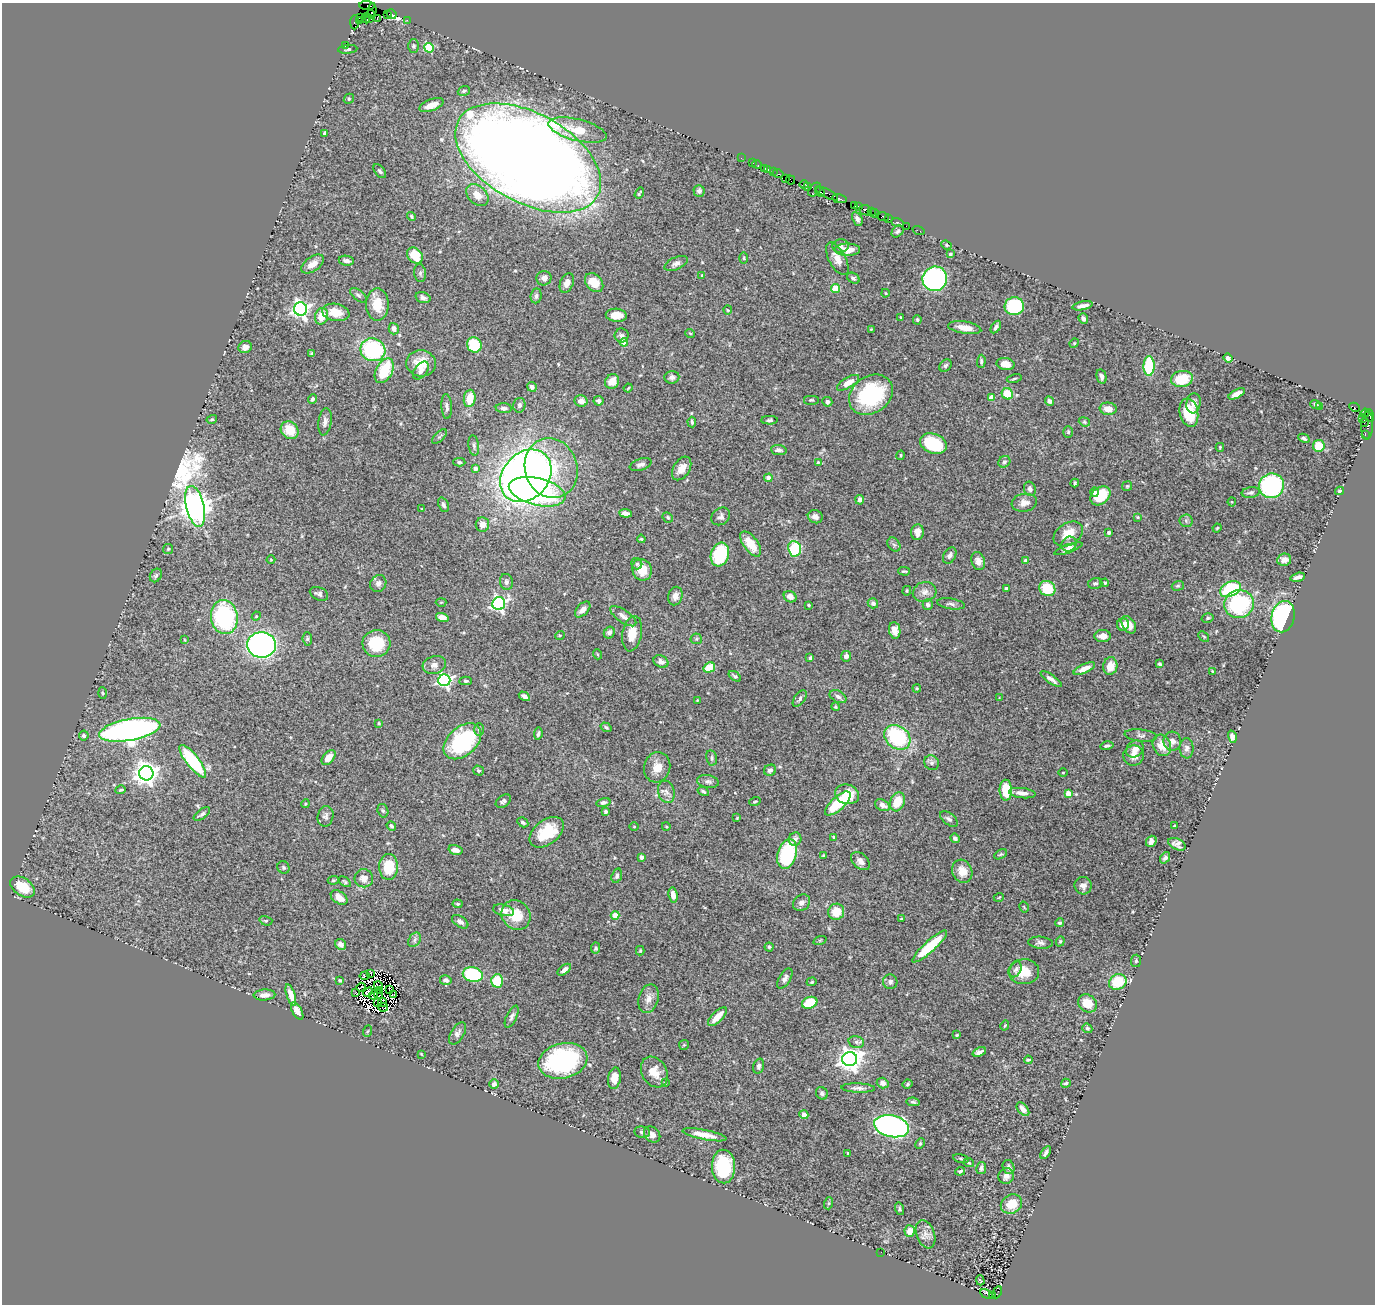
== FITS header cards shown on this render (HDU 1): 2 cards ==
NAXIS1  =                 1373
NAXIS2  =                 1302

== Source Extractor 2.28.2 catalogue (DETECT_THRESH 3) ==
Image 1373 x 1302 px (HDU 1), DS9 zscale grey, 1 PNG px = 1 image px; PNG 1377 x 1306 px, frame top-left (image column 1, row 1302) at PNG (2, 3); each listed source drawn as its Kron ellipse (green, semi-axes under 4 px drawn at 4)
Background 2.01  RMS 0.049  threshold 0.148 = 3 sigma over >= 5 px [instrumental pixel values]
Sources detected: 458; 8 with non-positive FLUX_AUTO (blend fragments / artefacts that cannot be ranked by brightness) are neither listed nor drawn; the other 450 listed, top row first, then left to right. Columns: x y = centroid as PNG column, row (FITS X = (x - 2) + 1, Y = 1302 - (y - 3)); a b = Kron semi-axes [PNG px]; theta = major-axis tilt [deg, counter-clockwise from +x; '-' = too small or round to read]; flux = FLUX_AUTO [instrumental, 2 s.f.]
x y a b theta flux
367 6 8 2 -4 60
372 10 7 4 87 220
371 14 4 3 - 110
387 14 3 3 - 150
392 14 5 3 - 370
361 18 3 2 - 110
366 18 5 2 - 120
377 18 3 2 - 57
370 19 3 2 - 140
407 20 2 2 - 69
359 21 2 2 - 68
355 22 7 3 88 350
345 46 3 2 - 88
413 46 7 5 -90 6.4
429 48 5 5 - 210
348 49 10 3 5 5.4
464 91 6 4 19 6.1
349 99 5 4 - 4.9
431 105 13 6 20 34
578 130 30 10 -14 75
325 134 4 3 - 11
528 158 79 44 -29 8100
741 158 2 2 - 55
753 163 3 2 - 180
757 164 5 3 - 110
764 168 2 2 - 140
768 170 3 3 - 130
380 171 8 5 -52 6.5
773 171 3 3 - 180
778 174 5 3 - 200
785 178 2 2 - 61
790 180 5 2 - 130
804 184 4 3 - 200
808 186 3 2 - 130
815 190 8 5 49 320
699 191 6 5 - 8
820 192 5 3 - 580
639 193 6 2 56 4.5
827 193 13 3 -27 900
477 195 13 9 -44 43
839 199 7 3 -12 730
855 206 4 3 - 260
858 206 3 3 - 170
865 210 6 5 - 540
871 212 3 2 - 200
874 213 5 3 - 210
411 216 5 4 - 4.6
883 216 6 3 -16 440
888 218 3 2 - 81
857 219 7 4 -63 11
897 222 6 3 -21 320
906 226 2 2 - 82
898 231 7 5 43 6.5
919 231 6 2 -18 61
946 245 5 4 - 4
841 246 8 7 - 13
848 250 12 6 0 39
950 254 4 3 - 3.8
415 256 9 7 -50 59
744 258 6 4 -90 3.7
837 259 18 8 -61 30
346 261 8 5 -7 14
676 263 12 6 24 13
312 264 13 7 36 29
420 273 9 6 -82 8.2
702 275 4 3 - 2.6
544 278 7 7 - 18
853 278 7 5 -34 8.2
935 279 12 12 - 850
567 283 10 6 68 22
594 283 11 8 -48 59
836 288 4 4 - 100
886 293 4 3 - 2.7
358 295 9 5 -38 8.8
536 296 7 5 82 9.3
423 298 8 5 -18 11
377 304 16 11 -90 64
1014 306 9 9 - 190
1083 306 10 4 12 19
301 309 7 6 - 1300
728 310 4 4 - 3.5
336 312 14 8 -10 55
616 315 10 6 -5 43
322 316 8 6 75 55
900 317 4 2 - 2.2
1083 319 5 4 - 10
917 320 5 4 - 5.1
996 327 7 4 58 9.1
965 328 17 6 -9 33
394 329 6 5 - 13
871 329 3 3 - 2.3
690 333 5 3 - 2.9
622 335 7 7 - 9.1
624 342 4 4 - 66
1074 343 5 4 - 3.6
474 345 8 7 - 140
245 347 7 6 - 24
373 350 12 11 - 360
312 353 4 3 - 4.5
1228 358 4 4 - 12
981 361 7 4 87 6
421 363 15 13 -4 64
1005 364 9 6 -11 31
945 366 7 5 45 7
1149 366 10 5 88 190
421 370 10 6 51 12
384 371 13 8 62 140
672 377 7 6 - 14
1101 377 7 5 -77 11
1014 378 7 3 12 4.8
1182 379 11 8 10 100
612 381 7 6 - 38
848 383 12 5 31 33
532 387 5 4 - 11
628 388 4 2 - 3.2
1007 394 6 5 - 85
1237 394 9 4 28 20
871 395 23 18 35 290
470 398 9 6 81 58
991 398 4 4 - 36
312 399 5 4 - 7.2
811 400 8 5 0 5.6
581 401 6 6 - 21
598 401 5 5 - 7.6
1049 401 5 4 - 9.7
827 402 5 4 - 11
1193 403 10 7 84 15
1315 404 5 4 - 6.7
519 405 7 6 - 8.4
447 406 12 5 -86 12
1320 406 4 3 - 4
1354 407 5 3 - 540
504 408 8 5 -2 10
1108 409 8 6 -6 35
1189 413 14 9 -78 100
1365 413 4 4 - 200
1369 415 6 2 -72 280
212 419 5 4 - 4.6
1362 419 2 2 - 63
769 420 8 4 1 6.1
325 422 14 6 82 15
692 422 5 4 - 6.5
1084 422 6 4 -21 4.5
1364 423 3 2 - 64
1367 426 14 6 87 1000
290 430 9 8 - 62
1068 432 6 5 - 5.7
1365 434 3 2 - 160
439 437 9 4 44 5.8
1304 438 6 3 -27 6.3
933 444 14 9 -20 170
474 445 10 5 -80 9
1319 446 6 6 - 79
1220 447 4 3 - 3.6
779 450 8 5 -7 12
901 455 4 3 - 3.9
459 462 6 4 -3 6.4
818 462 3 3 - 2.9
1004 462 6 5 - 6.2
641 465 11 5 18 12
475 468 4 4 - 17
551 468 30 26 -72 240
682 468 13 8 58 34
526 476 29 23 48 2500
768 478 4 4 - 20
1075 483 4 3 - 5.1
1127 486 5 5 - 4
1271 486 12 12 - 440
1030 489 7 6 - 11
1339 491 4 3 - 4.3
537 492 29 13 -13 740
1095 492 4 4 - 8.7
1251 492 9 5 8 9.5
1100 496 11 8 40 93
860 500 5 4 - 13
1232 502 4 4 - 3
1024 503 12 9 10 24
443 505 8 5 -68 8.5
195 506 21 9 -77 6200
421 509 3 2 - 2
625 513 6 4 -6 14
721 516 10 8 39 11
668 517 5 4 - 4.9
815 517 7 6 - 15
1138 517 4 3 - 3.1
1186 521 6 6 - 7.1
482 524 7 6 - 22
1217 528 4 3 - 3.1
917 532 8 6 85 27
1109 533 4 3 - 6.5
1068 534 16 11 32 57
641 539 4 3 - 3.5
751 544 14 7 -54 54
1069 544 8 7 - 19
894 545 7 5 -52 7.3
168 549 5 5 - 4.7
795 549 8 6 -82 160
1068 549 15 4 20 20
720 554 12 9 72 200
950 555 9 6 60 11
271 560 4 3 - 2.8
1284 560 7 6 - 27
978 561 9 6 -71 19
1025 561 4 3 - 15
637 564 6 5 - 6.3
642 570 11 9 -61 58
904 571 6 3 -1 4.6
156 575 7 5 58 6.6
1298 577 7 3 14 12
506 582 8 6 -78 10
378 583 9 7 55 15
1095 583 7 5 13 7.4
1105 583 4 3 - 4.5
1178 586 6 4 19 5.1
1047 588 8 7 - 100
1006 589 4 3 - 11
1230 589 11 7 25 230
907 591 5 4 - 3.8
925 592 12 10 14 20
319 594 10 6 -24 9.7
675 596 9 7 75 20
790 597 6 5 - 18
441 602 5 3 - 3.2
873 603 5 5 - 8.4
499 604 6 6 - 780
951 604 14 5 -9 11
1239 604 15 14 - 290
808 605 4 3 - 3.4
928 605 5 5 - 9.5
583 610 9 5 47 20
256 616 4 4 - 3.8
623 616 15 6 -35 20
224 617 17 13 -82 420
442 617 6 4 -15 24
1283 617 16 11 77 710
1208 618 6 4 17 5.9
1123 625 6 6 - 24
1129 625 9 6 -56 34
895 630 8 5 -81 26
609 633 6 5 - 13
632 634 18 9 80 55
560 635 5 3 - 3
1103 636 8 6 0 27
1204 636 6 3 -43 3.9
307 639 6 5 - 5.1
696 639 6 5 - 5.4
185 640 3 2 - 2.2
376 643 14 13 - 130
261 645 14 13 - 1000
597 654 5 3 - 2.9
846 656 5 5 - 13
810 658 3 3 - 6.6
661 661 8 5 -26 12
1160 664 3 3 - 5.5
434 665 12 9 15 19
1110 666 9 7 78 37
709 667 6 4 30 100
1084 669 11 4 24 26
1213 671 4 3 - 3.5
735 676 7 4 -36 6
1051 679 12 4 -35 16
444 680 6 6 - 750
466 681 6 4 -1 5.5
917 688 4 3 - 3.5
102 693 5 3 - 3.4
524 696 6 4 -30 10
838 697 9 5 -28 11
999 698 3 3 - 2.2
800 699 9 5 54 9.7
697 700 3 2 - 2.1
835 707 4 4 - 4.7
379 723 4 3 - 2.8
606 727 6 3 -32 5
479 729 6 5 - 7.9
130 730 31 10 10 1600
538 734 6 4 81 7.7
1141 735 16 6 -6 12
84 736 5 5 - 7.8
897 737 14 11 -38 280
1232 737 6 4 -75 15
462 741 22 14 41 320
1172 741 9 8 - 19
1162 745 11 9 -64 45
1107 746 7 4 13 7.1
1187 748 10 7 89 13
1135 749 9 7 42 24
1134 756 10 10 - 25
329 758 8 5 49 27
711 758 7 5 -78 7.1
193 761 20 6 -52 260
932 763 8 7 - 11
657 767 15 13 76 39
478 770 5 4 - 5.6
770 770 6 5 - 9.6
146 773 7 7 - 2900
1063 773 4 3 - 2.7
708 781 11 6 -11 11
121 790 5 3 - 3.8
1006 790 10 6 -89 93
703 791 6 3 -31 5.3
666 792 11 8 -74 18
1022 793 13 5 -6 21
847 794 12 9 -14 67
1068 794 4 4 - 57
503 801 8 5 35 9.9
603 802 7 4 15 8.5
755 802 6 3 18 3.7
897 802 10 7 69 70
838 803 16 6 42 170
305 804 4 3 - 3.2
882 805 8 5 -30 18
383 811 7 5 -72 6.1
606 811 4 3 - 7.2
202 814 9 4 35 9.7
326 816 10 8 78 12
737 818 4 4 - 2.6
949 819 10 5 -36 11
523 822 6 4 -31 6.5
391 826 5 3 - 6.1
666 826 4 3 - 2.9
1174 826 3 3 - 5.1
634 827 4 3 - 2.5
547 832 19 12 38 130
834 837 4 3 - 5.9
955 838 5 4 - 9.5
795 839 7 6 - 13
1151 841 6 5 - 16
1177 844 9 5 -24 15
456 850 7 4 -16 20
787 854 15 9 72 230
1001 854 7 4 30 4.4
823 855 3 2 - 2.9
641 857 4 3 - 24
1165 858 6 4 52 8.3
860 861 11 7 -43 16
283 867 6 5 - 6.2
389 867 13 9 89 100
962 871 12 9 -65 41
617 876 7 5 71 9
364 878 9 9 - 25
333 880 5 4 - 4.1
345 882 7 4 -36 5.3
1083 886 9 8 - 17
23 887 14 8 -34 82
673 895 8 4 -82 20
999 897 5 3 - 2.8
339 898 9 6 -36 34
801 903 9 7 40 15
457 904 5 4 - 4.5
1024 907 6 2 -59 2.6
503 910 11 5 -13 24
836 912 8 8 - 64
516 915 15 14 - 74
615 915 4 4 - 53
901 919 4 3 - 2.9
266 921 6 4 -16 4.3
460 922 9 5 -34 12
1060 923 4 4 - 6.5
415 940 8 5 58 8.4
820 940 7 4 19 4
1060 941 5 4 - 4.3
1040 943 12 6 -5 12
341 944 6 5 - 19
930 946 23 5 42 120
769 947 4 4 - 4.5
596 948 5 4 - 6.2
640 951 4 4 - 3.6
1136 961 6 5 - 5.5
1016 969 8 5 64 11
564 970 8 4 39 14
1024 972 15 12 1 64
371 973 3 3 - 4.9
473 974 10 7 -14 190
364 976 5 2 - 4.5
785 978 11 5 58 14
340 980 4 3 - 3.7
446 980 6 5 - 12
497 981 6 6 - 110
812 982 5 4 - 3.4
890 982 7 7 - 9.5
1118 982 9 7 29 95
378 985 4 2 - 6.9
361 987 5 2 - 2
380 990 3 2 - 7.1
390 990 4 2 - 3.8
368 992 5 3 - 1.9
356 993 4 2 - 1.9
394 994 4 2 - 3.1
264 995 11 5 4 19
291 995 11 4 -72 28
373 995 4 2 - 4.7
378 995 4 2 - 2.4
649 999 15 10 74 26
378 1002 3 2 - 7.4
383 1003 4 2 - 6.2
810 1003 8 5 19 100
1087 1003 10 8 -39 54
383 1007 5 2 - 0.15
297 1011 9 5 -61 28
512 1017 12 5 65 11
717 1017 12 5 45 42
1005 1025 5 3 - 3.2
1087 1028 5 4 - 5.8
368 1031 6 3 69 4.1
457 1033 12 6 59 13
957 1035 4 3 - 3.4
856 1042 8 6 -15 10
684 1045 5 5 - 3.7
979 1052 7 4 22 14
421 1054 3 2 - 2.4
850 1059 7 7 - 2700
1028 1060 4 2 - 4.5
563 1061 25 17 13 420
759 1066 8 5 72 10
654 1072 16 12 -59 46
614 1078 11 6 80 36
665 1083 3 2 - 2.9
883 1083 6 5 - 15
1066 1083 5 3 - 4.9
494 1084 5 4 - 11
907 1084 5 3 - 4.5
858 1088 17 4 -2 14
822 1093 6 5 - 8.5
913 1102 6 4 -9 6.7
1023 1109 8 5 -49 16
804 1115 4 4 - 41
892 1126 18 10 -12 1100
642 1132 8 5 -9 8.4
652 1135 9 7 -42 19
704 1135 22 5 -11 38
920 1143 6 4 64 4.1
1046 1152 7 3 57 9.1
848 1153 3 3 - 7.4
961 1159 8 3 -11 4.3
969 1163 5 3 - 4
724 1167 17 11 -88 190
1008 1167 7 5 -69 11
981 1168 6 5 - 10
960 1171 5 3 - 5.2
1006 1176 8 7 - 18
829 1203 6 4 72 4.4
1011 1204 11 9 30 53
900 1209 6 4 -72 5.7
910 1231 6 5 - 36
926 1234 15 9 -69 23
881 1252 2 2 - 1.8
980 1280 5 3 - 16
997 1292 6 3 62 390
987 1294 7 3 -31 490
992 1295 4 3 - 320
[8 non-positive-flux detections neither listed nor drawn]